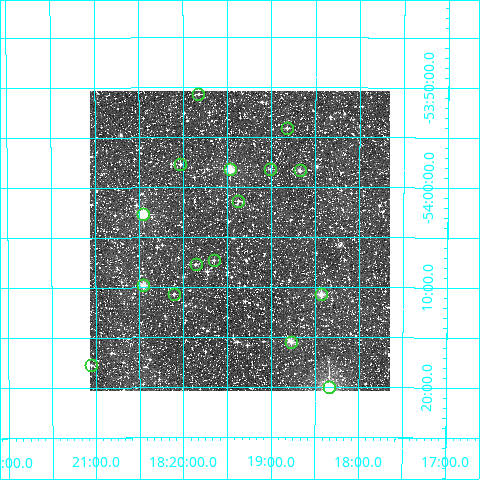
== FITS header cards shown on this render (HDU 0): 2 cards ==
NAXIS1  =                  300
NAXIS2  =                  300

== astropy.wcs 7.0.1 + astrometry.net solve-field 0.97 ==
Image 300 x 300 px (HDU 0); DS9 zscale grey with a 90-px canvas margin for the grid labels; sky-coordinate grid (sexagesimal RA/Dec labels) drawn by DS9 from the SOLVED WCS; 16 Tycho-2 reference stars matched to detected sources circled (green)
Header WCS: RA---TAN/DEC--TAN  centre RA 18:19:21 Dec -54:05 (274.84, -54.09 deg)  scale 6 arcsec/px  FOV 30.0' x 30.0'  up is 0 deg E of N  parity normal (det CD < 0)
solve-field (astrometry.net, Tycho-2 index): VERIFIED the header's WCS against the Tycho-2 star catalogue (verified at 2 index scales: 10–16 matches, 0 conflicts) and refined it, rather than solving blind
Solved WCS: RA---TAN-SIP/DEC--TAN-SIP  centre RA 18:19:22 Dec -54:05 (274.84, -54.09 deg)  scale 6 arcsec/px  FOV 30.0' x 30.0'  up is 0 deg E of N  parity normal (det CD < 0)
The solver's refit moves the header's centre by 1.8 arcsec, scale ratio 0.9998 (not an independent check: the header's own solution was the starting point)
Tycho-2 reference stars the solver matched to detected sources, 16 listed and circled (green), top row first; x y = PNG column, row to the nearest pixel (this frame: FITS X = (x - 90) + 1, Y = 300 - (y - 91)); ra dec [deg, ICRS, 3 dp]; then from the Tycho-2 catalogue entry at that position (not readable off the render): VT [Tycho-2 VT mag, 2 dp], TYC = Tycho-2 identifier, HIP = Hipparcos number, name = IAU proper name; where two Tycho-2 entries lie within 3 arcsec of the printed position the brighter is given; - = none
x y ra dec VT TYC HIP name
198 94 274.956 -53.844 11.46 8744-829-1 - -
287 128 274.706 -53.901 11.41 8744-2327-1 - -
180 164 275.008 -53.962 11.00 8744-362-1 - -
230 169 274.866 -53.970 9.77 8744-2247-1 - -
270 169 274.752 -53.970 11.19 8744-2564-1 - -
300 170 274.670 -53.972 10.55 8744-698-1 - -
238 201 274.843 -54.023 11.34 8744-996-1 - -
143 214 275.114 -54.044 8.83 8744-2452-1 89882 -
214 260 274.913 -54.122 11.58 8744-1568-1 - -
196 264 274.965 -54.128 11.77 8744-2419-1 - -
143 285 275.114 -54.163 9.65 8744-1486-1 - -
174 294 275.027 -54.178 11.24 8744-1559-1 - -
321 294 274.608 -54.178 9.85 8744-2435-1 - -
291 342 274.693 -54.258 10.32 8744-2503-1 - -
91 365 275.263 -54.296 12.01 8744-2461-1 - -
329 387 274.585 -54.332 7.13 8744-2451-1 89698 -